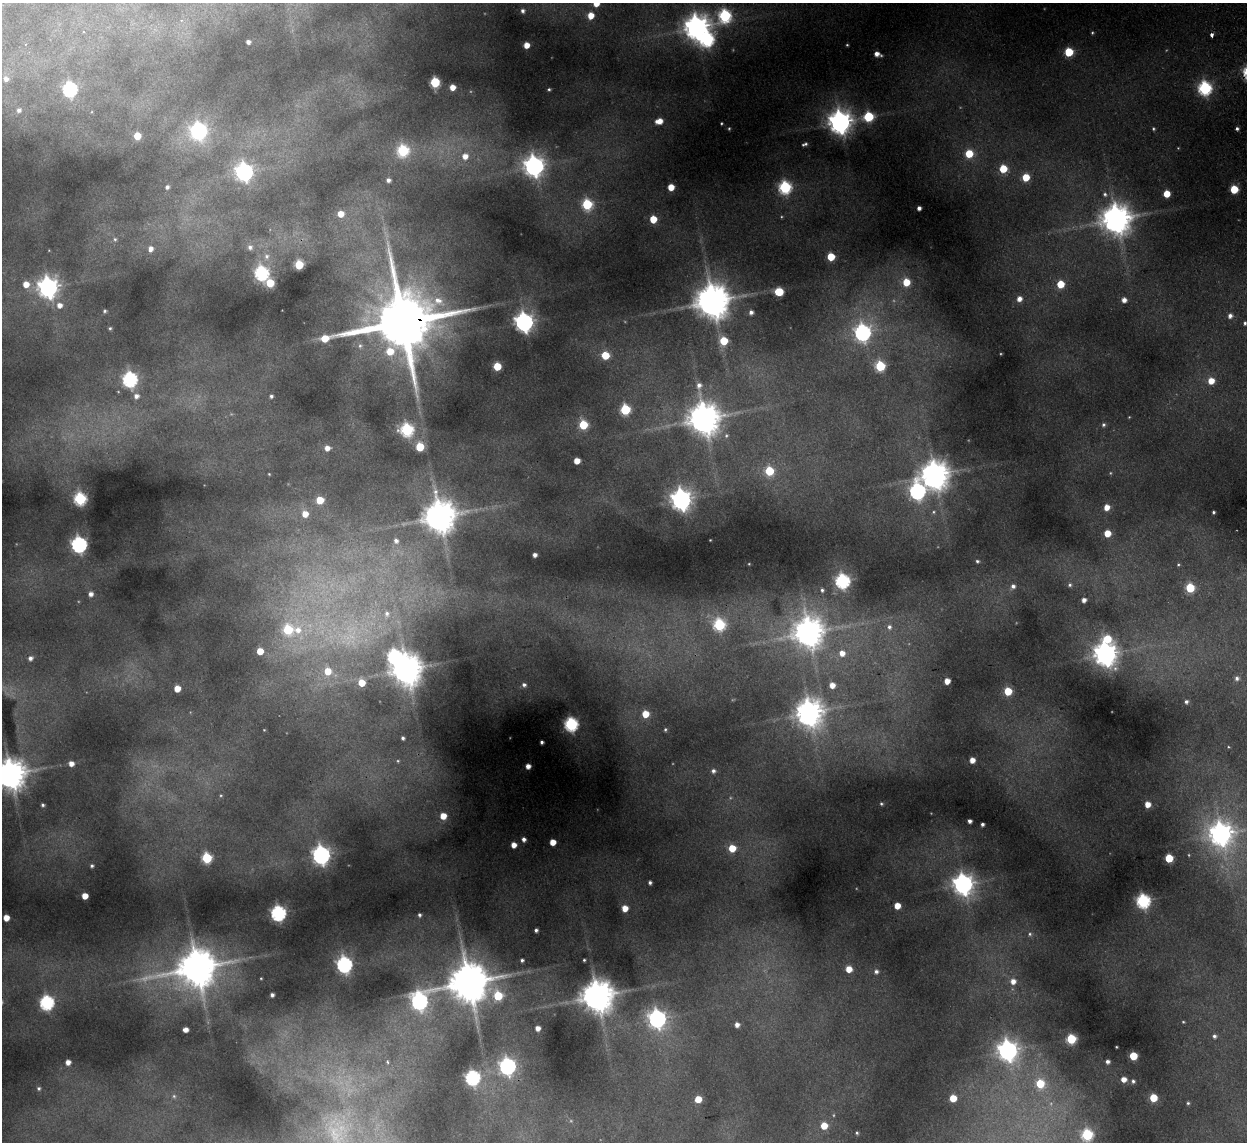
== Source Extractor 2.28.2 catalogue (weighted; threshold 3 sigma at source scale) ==
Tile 10 of 4 x 4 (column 2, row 3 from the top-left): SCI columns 1298-2542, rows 1293-2432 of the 5083 x 4981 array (HDU 1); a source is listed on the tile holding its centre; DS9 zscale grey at full resolution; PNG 1249 x 1144 px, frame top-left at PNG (2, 3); no overlay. Shown black and unused: <1% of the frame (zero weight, under 2 of 3 exposures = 3% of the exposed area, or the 3 px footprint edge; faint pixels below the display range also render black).
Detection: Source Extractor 2.28.2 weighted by HDU 2 'WHT'; one run over the whole footprint, this tile lists its part. Background 0.186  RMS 0.015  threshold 0.0658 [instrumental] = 3 sigma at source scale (4.5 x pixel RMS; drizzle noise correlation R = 1.50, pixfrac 1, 0.05/0.05 arcsec/px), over >= 5 px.
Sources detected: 248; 22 too faint to see at this stretch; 1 inside a brighter object's white glare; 2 cosmic-ray / hot-pixel residue — not listed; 4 inside a brighter listed object's ellipse — not listed separately; the other 219 listed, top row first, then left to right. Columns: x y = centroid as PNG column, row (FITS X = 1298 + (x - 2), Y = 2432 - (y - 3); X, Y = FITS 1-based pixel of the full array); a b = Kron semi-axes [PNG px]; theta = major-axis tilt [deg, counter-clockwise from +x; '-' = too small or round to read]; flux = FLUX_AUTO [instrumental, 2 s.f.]
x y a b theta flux
596 3 6 6 - 23
523 11 4 4 - 5
591 15 6 6 - 27
725 16 8 7 - 280
696 27 9 8 - 2100
1092 33 5 4 - 2.5
707 39 9 7 57 360
248 42 4 4 - 6.9
526 45 5 5 - 21
847 45 3 3 - 1.7
1069 52 6 5 - 80
877 54 7 4 -20 11
6 79 6 6 - 9.6
435 82 6 5 - 140
452 87 5 5 - 19
1205 88 7 7 - 340
70 89 7 6 - 380
549 89 3 3 - 2.7
19 110 7 6 - 7.4
868 117 7 6 - 120
659 121 7 5 12 20
840 122 9 8 - 1800
721 123 3 3 - 1.6
729 128 3 2 - 1.6
1154 129 5 4 - 2.5
1237 129 4 3 - 3.9
199 131 8 8 - 520
137 136 5 5 - 50
805 144 6 4 22 4.4
403 151 7 6 - 200
969 154 6 6 - 54
465 156 8 7 - 17
534 166 9 8 - 1200
1003 169 6 6 - 52
244 172 8 8 - 790
1026 177 6 5 - 47
388 180 4 4 - 6.6
167 187 5 5 - 5
671 187 5 5 - 30
785 187 7 6 - 270
1234 189 5 5 - 64
1105 194 7 7 - 5.7
1167 194 5 5 - 36
587 204 6 6 - 150
919 208 4 4 - 7
341 214 6 6 - 25
653 219 5 5 - 38
1116 219 10 10 - 3200
115 239 8 7 - 6.3
250 247 7 7 - 7.1
151 249 9 7 71 12
49 250 3 3 - 1.1
267 256 11 9 79 11
831 257 5 5 - 54
299 265 5 5 - 95
262 273 7 6 - 350
906 282 6 6 - 45
270 283 6 5 - 66
26 284 6 6 - 21
1061 284 6 5 - 43
48 287 8 8 - 1200
779 292 6 5 - 75
1019 299 6 5 - 12
1124 300 5 5 - 11
712 301 11 11 - 4700
59 305 7 7 - 14
105 311 4 3 - 3.1
751 312 5 5 - 7
1230 316 6 6 - 8.6
403 322 26 18 12 21000
524 322 7 7 - 1100
1245 323 5 5 - 4
110 328 4 3 - 2.7
863 332 9 8 - 620
724 341 6 6 - 60
360 346 8 8 - 7.2
605 355 5 5 - 60
497 366 5 5 - 63
880 366 6 6 - 150
130 379 7 7 - 420
1211 381 6 6 - 24
136 396 7 6 - 9.9
271 396 4 4 - 4.3
625 410 6 6 - 130
1129 417 4 3 - 1.3
704 418 11 10 - 3800
583 425 6 6 - 92
1103 425 6 5 - 3.9
407 430 7 7 - 250
420 447 6 5 - 75
327 448 6 5 - 14
577 461 5 5 - 24
769 471 6 6 - 82
269 474 3 3 - 1.5
935 475 10 9 - 2700
917 491 9 7 -83 580
80 499 6 6 - 260
320 500 5 5 - 50
681 500 8 8 - 1300
1107 507 6 5 - 18
934 512 7 6 - 4.3
1213 512 3 3 - 3
305 514 6 6 - 21
439 516 10 10 - 4000
1107 533 5 5 - 33
710 540 3 3 - 1.3
396 541 8 7 - 10
79 544 7 6 - 600
535 555 4 4 - 7.9
977 561 4 4 - 3.5
749 564 3 3 - 1.5
1178 565 4 4 - 2
842 581 7 6 - 410
1070 585 6 6 - 4.4
1013 586 8 7 - 8.5
1190 588 6 5 - 96
822 590 6 5 - 4.2
91 594 6 5 - 9.8
1084 600 4 4 - 9.3
719 625 7 7 - 210
889 627 7 7 - 6.7
288 630 8 7 - 110
809 632 11 11 - 3100
351 636 65 48 27 380
1107 639 8 6 -12 58
260 651 5 5 - 32
842 653 7 7 - 18
1106 654 9 8 - 1900
30 658 6 6 - 7.3
407 669 10 10 - 3500
1237 678 7 6 - 6.8
947 681 5 5 - 18
524 685 6 5 - 5.7
832 685 6 6 - 18
177 689 5 5 - 27
1008 691 5 5 - 60
1186 702 4 4 - 4.7
809 713 10 9 - 2400
645 714 5 5 - 38
571 724 6 6 - 370
264 730 3 2 - 1.1
665 730 4 4 - 2.5
403 738 4 4 - 4.3
542 742 4 3 - 3.9
1228 747 4 3 - 1.4
972 760 5 4 - 17
398 761 6 5 - 2.5
71 763 5 5 - 13
528 766 4 4 - 11
713 771 6 5 - 5.6
10 774 10 9 - 3500
881 804 4 4 - 2.4
1147 804 5 5 - 19
43 805 4 3 - 3.5
443 816 6 6 - 29
970 821 4 4 - 6.6
982 824 4 3 - 4.6
1221 834 9 9 - 1500
524 839 4 4 - 6.9
553 842 5 5 - 26
514 845 5 4 - 16
732 848 5 5 - 42
321 855 7 7 - 890
207 858 6 6 - 160
1169 858 5 5 - 71
92 866 4 3 - 3.3
650 883 4 4 - 4.3
963 884 8 8 - 1300
85 896 5 4 - 25
1143 901 7 6 - 360
897 906 5 5 - 26
625 908 5 5 - 22
278 913 7 6 - 490
419 915 5 4 - 4.2
6 918 5 5 - 22
536 930 4 4 - 4.8
1030 934 7 6 - 4
522 960 4 3 - 3.8
584 960 3 3 - 2
344 965 7 6 - 540
197 968 16 12 13 5600
849 969 5 5 - 25
876 971 5 5 - 5.2
261 978 3 3 - 1.6
1013 981 7 7 - 15
468 982 13 12 - 7000
272 995 4 4 - 6.2
498 996 8 6 -45 100
597 996 10 9 - 4100
419 1001 9 8 - 590
47 1003 7 6 - 390
657 1019 8 8 - 810
1183 1022 4 3 - 1.7
737 1025 4 4 - 9.3
538 1028 4 4 - 13
185 1029 5 4 - 12
1214 1036 5 4 - 4.4
1071 1039 6 6 - 120
1116 1047 3 2 - 1.4
1008 1051 10 9 - 1200
1133 1056 5 5 - 68
68 1062 4 4 - 13
387 1062 7 3 -88 2.7
1108 1062 4 4 - 6.1
507 1066 7 7 - 620
473 1078 7 6 - 420
1124 1079 5 5 - 13
1133 1081 4 4 - 3.9
1040 1084 8 8 - 80
39 1088 5 5 - 3.7
174 1096 7 5 -73 3.8
953 1098 5 5 - 39
1153 1098 5 5 - 52
698 1099 5 5 - 35
1188 1103 3 3 - 2.5
824 1126 6 6 - 34
337 1131 65 40 -82 220
857 1133 5 4 - 2.8
1087 1135 7 6 - 190
Overlapping masked pixels (flux is a lower limit): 1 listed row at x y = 403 322
Isophote crosses this tile's border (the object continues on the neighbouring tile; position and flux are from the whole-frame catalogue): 5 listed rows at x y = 596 3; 1245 323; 10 774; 337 1131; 1087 1135